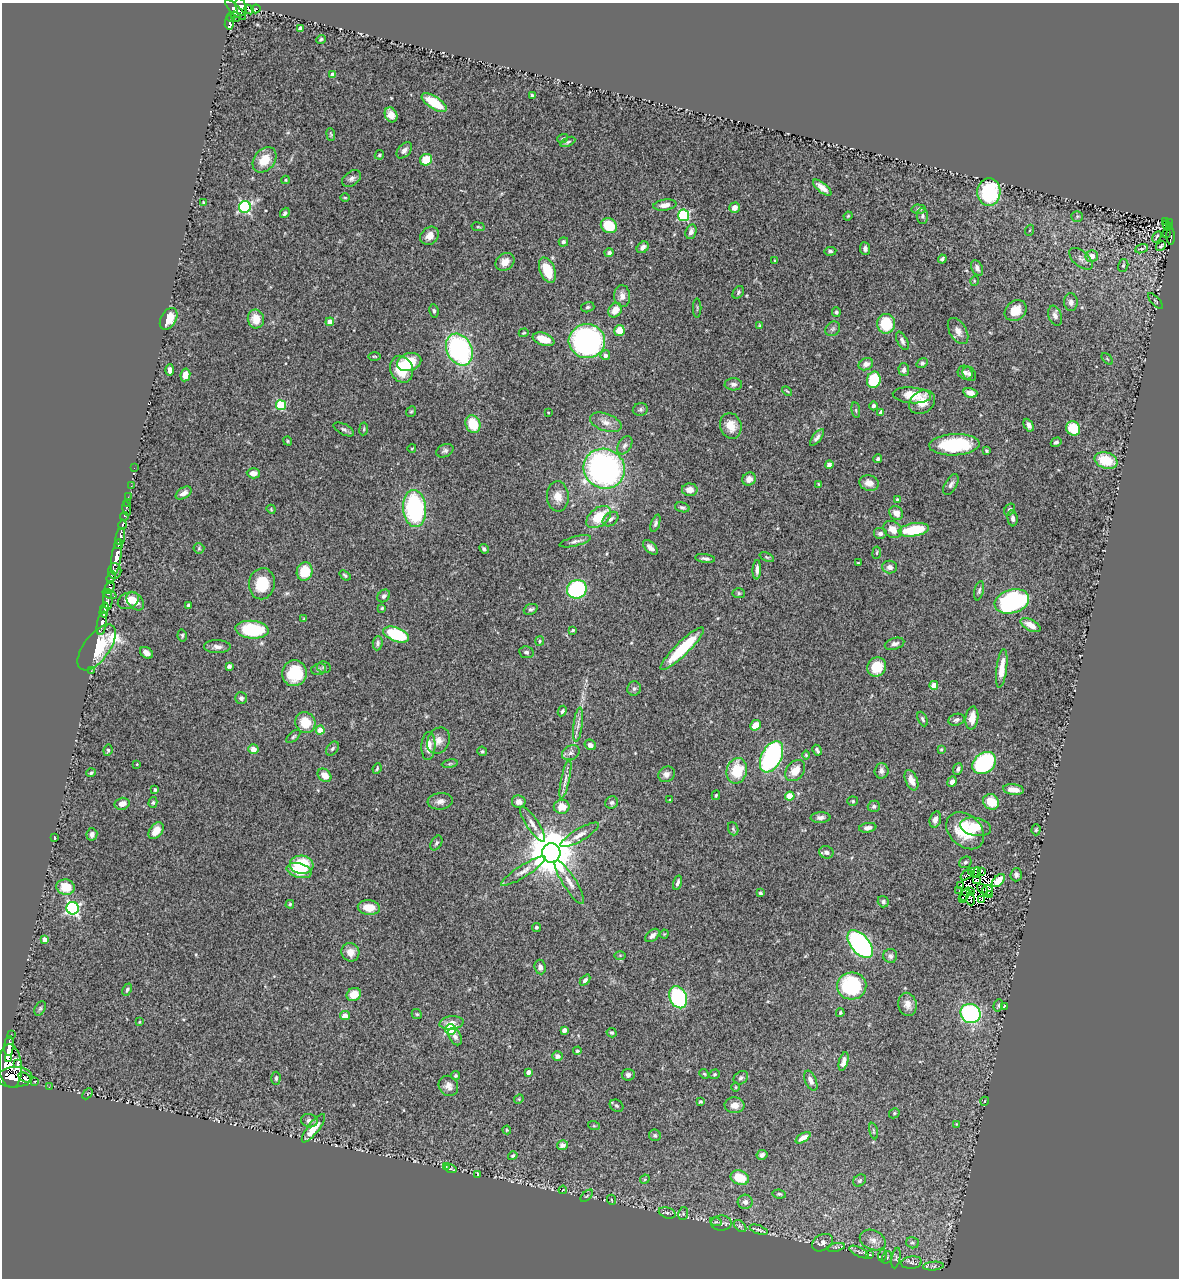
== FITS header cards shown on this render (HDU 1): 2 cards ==
NAXIS1  =                 1177
NAXIS2  =                 1276

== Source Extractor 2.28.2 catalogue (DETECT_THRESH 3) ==
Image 1177 x 1276 px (HDU 1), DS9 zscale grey, 1 PNG px = 1 image px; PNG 1181 x 1280 px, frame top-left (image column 1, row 1276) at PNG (2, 3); each listed source drawn as its Kron ellipse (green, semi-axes under 4 px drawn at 4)
Background 0.586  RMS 0.044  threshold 0.133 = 3 sigma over >= 5 px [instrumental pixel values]
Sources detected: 413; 7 with non-positive FLUX_AUTO (blend fragments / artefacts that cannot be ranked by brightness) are neither listed nor drawn; the other 406 listed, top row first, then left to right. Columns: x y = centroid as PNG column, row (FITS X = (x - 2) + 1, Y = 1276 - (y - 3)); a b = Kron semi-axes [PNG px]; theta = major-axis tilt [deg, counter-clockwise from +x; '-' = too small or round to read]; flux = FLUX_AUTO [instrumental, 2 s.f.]
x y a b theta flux
241 7 9 5 -75 270
249 9 5 3 - 66
256 9 4 3 - 16
235 10 13 5 -44 580
231 17 4 3 - 180
236 17 5 3 - 82
229 22 7 4 84 160
300 29 4 4 - 26
321 39 5 4 - 4.6
332 75 4 4 - 19
532 95 4 3 - 5.7
434 103 14 6 -32 99
391 115 8 6 -63 30
331 135 6 4 -83 3.9
563 138 5 3 - 3.1
568 142 8 4 25 4.9
404 150 9 6 48 13
379 155 5 4 - 4.6
264 160 14 10 51 61
426 160 6 5 - 61
352 178 10 7 36 12
285 180 4 4 - 3.8
822 188 11 4 -39 24
989 192 14 11 86 260
345 198 5 3 - 2.8
203 202 4 3 - 2.9
665 205 11 5 8 20
245 207 6 6 - 450
735 208 5 5 - 21
919 209 7 4 -3 6.6
285 213 5 4 - 8.4
684 215 5 5 - 270
848 216 5 3 - 2.8
922 216 8 6 -90 6.2
1077 216 6 5 - 4
1165 221 3 3 - 8.2
1170 223 3 3 - 9.1
1167 225 3 2 - 6.5
609 226 8 7 - 110
478 227 7 3 -8 3.1
1170 227 3 2 - 0.83
1030 230 5 3 - 2.8
691 232 7 5 71 14
1166 233 2 2 - 4.5
430 236 10 8 42 24
1171 236 9 3 -87 55
1157 237 6 2 59 3.8
563 242 5 4 - 7.7
1161 246 5 3 - 4.1
643 247 7 5 42 13
865 249 6 5 - 9.8
1142 249 6 4 18 4.4
830 251 6 4 4 5.4
609 253 4 4 - 7.1
1092 256 6 6 - 22
942 259 4 3 - 6
1081 259 14 7 -41 14
775 261 3 3 - 3.1
505 262 10 8 35 29
1123 266 6 5 - 6.4
977 268 8 5 -65 12
547 270 13 7 -68 80
974 281 5 3 - 2.7
738 292 7 5 54 5.4
622 296 11 8 -87 17
1155 301 10 2 -47 3.5
1071 302 9 6 -85 13
588 307 7 5 18 5.6
697 308 9 2 90 2.8
615 310 8 6 55 35
434 311 7 4 -81 5.3
1016 311 12 9 40 46
836 312 5 4 - 5.3
1055 316 10 6 -71 15
169 319 12 7 60 51
256 319 9 8 - 47
330 322 4 4 - 30
886 324 10 9 - 100
760 325 4 3 - 2.9
833 329 8 6 44 7
619 331 5 5 - 41
958 331 14 8 -60 22
524 333 5 3 - 3.4
544 339 11 6 -19 57
587 341 18 17 - 660
902 341 10 5 -63 9.3
459 350 17 12 -63 490
605 355 5 5 - 13
374 356 6 3 -1 3.3
1107 359 7 2 -45 2.6
409 362 12 9 16 99
922 363 6 4 35 6.1
866 364 7 6 - 16
402 369 14 11 -66 82
170 370 6 4 89 12
904 370 6 5 - 13
965 373 7 6 - 11
969 374 8 6 -50 8.1
185 375 6 5 - 32
874 380 8 7 - 120
733 384 9 6 -2 9.7
787 391 6 3 -44 3.1
970 393 7 4 -17 24
912 395 19 8 -4 59
922 402 14 11 34 38
281 405 5 5 - 170
874 406 4 4 - 6.4
640 410 7 6 - 6.7
856 410 8 4 -82 4.5
411 412 6 4 50 3.9
548 412 2 2 - 2.2
881 412 4 4 - 12
606 422 16 8 -19 24
473 424 9 7 -66 71
1029 425 7 4 -61 11
731 426 13 10 -73 39
1073 428 7 6 - 81
344 429 11 5 -28 7.7
364 429 6 4 82 4.5
817 437 10 4 52 9.4
288 441 4 3 - 3
1056 442 5 4 - 7.3
625 445 10 6 56 11
954 445 25 10 3 220
412 448 4 3 - 2.3
445 451 9 6 25 8.3
986 451 3 3 - 3.9
878 459 4 4 - 7
1106 460 11 8 -19 90
829 465 4 4 - 13
134 468 2 2 - 5.9
604 469 21 19 -26 900
253 473 6 5 - 23
749 479 7 6 - 20
869 483 10 7 -15 27
819 484 4 4 - 3.2
951 484 11 6 59 11
131 486 3 2 - 5.5
690 490 8 6 0 26
184 493 9 5 33 16
558 496 15 11 -87 36
128 497 2 2 - 9.6
897 499 4 3 - 4.3
127 503 3 2 - 11
682 507 7 4 -15 5.9
414 508 18 11 -84 380
127 509 7 3 -81 64
271 509 5 3 - 2.7
1009 510 6 5 - 5.6
896 513 7 6 - 23
124 516 4 3 - 320
599 517 14 9 39 94
1013 518 8 5 -85 8.9
610 519 9 6 39 12
655 523 9 4 70 6.9
122 525 4 3 - 200
893 529 10 8 -36 30
914 530 15 6 8 130
880 534 7 6 - 11
120 537 8 4 80 1000
575 541 16 4 14 12
119 544 5 4 - 540
650 547 9 5 -42 13
199 548 5 5 - 4.2
484 549 5 4 - 6.4
877 553 6 3 81 3
116 557 18 5 82 2300
767 557 7 4 -24 3.9
705 558 10 4 -8 8.3
858 563 3 3 - 2.8
890 567 7 6 - 14
757 570 9 3 88 11
115 571 8 6 88 800
305 571 9 8 - 85
345 575 6 3 -38 4.8
111 577 6 3 71 350
262 584 15 13 80 85
110 587 6 4 70 660
577 589 10 9 - 300
979 591 10 4 77 6.8
739 593 6 5 - 5.2
109 594 7 3 -22 320
384 596 7 5 45 8.1
108 600 10 4 -85 280
128 600 11 7 28 34
135 601 10 7 -47 26
1012 601 18 11 16 530
189 605 4 4 - 8.1
105 608 5 4 - 600
382 608 3 3 - 4.2
531 609 7 5 22 6.9
104 612 5 4 - 870
304 619 4 3 - 3.3
102 623 12 5 78 1200
1030 625 11 5 -29 29
252 630 16 9 -5 200
573 630 4 3 - 3.3
396 634 13 7 -21 190
182 635 6 4 -77 4.8
540 641 5 4 - 3.8
378 643 7 5 85 7.9
895 644 10 5 17 12
97 647 27 13 53 400
217 647 13 6 -2 14
682 649 29 6 44 150
526 652 7 6 - 7
146 653 7 5 -35 16
229 666 4 4 - 13
324 667 7 6 - 5.6
877 667 10 9 - 73
1002 668 19 5 83 42
319 669 8 5 14 6.4
91 671 3 2 - 5.4
294 673 13 12 - 120
934 685 4 4 - 65
634 688 7 6 - 7.5
241 698 6 6 - 8.2
562 711 5 4 - 6.2
972 718 11 6 83 34
922 719 8 4 -64 6.4
956 720 8 5 18 8.7
305 723 10 10 - 67
578 725 17 4 83 15
755 725 6 5 - 34
320 730 4 4 - 45
293 737 9 4 42 5.7
438 741 14 11 64 23
590 745 6 5 - 13
428 746 14 7 87 32
253 749 5 5 - 22
332 749 8 5 51 7
941 749 3 2 - 2.8
108 750 6 4 83 6.5
817 750 5 3 - 6.3
482 751 5 4 - 4.5
571 753 9 7 30 12
806 755 4 4 - 3
772 757 17 10 64 520
984 763 13 10 39 350
137 764 4 2 - 2
450 764 8 4 9 4.8
377 769 5 3 - 3.8
958 769 6 4 71 7
737 771 13 10 76 100
795 771 12 8 51 38
881 771 7 7 - 10
91 773 5 4 - 4.8
666 774 9 7 33 13
325 775 8 5 -43 28
565 779 20 4 78 17
911 780 11 6 -67 23
952 782 5 4 - 10
155 790 3 3 - 4.2
1013 790 10 5 -6 27
716 795 5 3 - 4.1
790 796 4 4 - 44
670 800 3 2 - 3.1
440 801 12 8 6 17
853 801 5 4 - 4.2
153 802 5 4 - 4.2
519 802 7 6 - 20
991 802 8 7 - 65
612 803 6 6 - 7.4
122 804 7 6 - 24
874 806 6 5 - 6.8
562 807 8 7 - 35
820 817 10 5 3 11
935 819 8 5 74 16
533 824 21 6 -56 21
975 827 15 9 -11 61
868 828 9 4 9 13
733 829 7 5 -69 4.7
1036 830 6 4 87 5
156 831 9 6 53 38
965 831 21 15 -43 120
92 834 6 5 - 13
579 835 22 6 30 22
54 838 3 2 - 2.2
436 843 8 5 60 7.1
826 852 7 6 - 12
551 853 9 9 - 15000
965 862 6 5 - 6
302 865 12 9 -6 130
299 871 13 7 -15 69
523 871 26 6 32 25
971 871 3 2 - 2.9
982 871 3 2 - 2.3
977 873 5 3 - 2.8
966 875 7 2 38 8.7
1016 875 6 5 - 7.6
976 880 3 3 - 3.5
998 881 8 4 45 42
569 882 25 6 -58 27
678 883 7 3 73 7.5
961 886 4 2 - 6
66 887 9 7 -14 66
983 889 6 2 -45 2.6
988 890 5 5 - 8.6
959 891 3 2 - 4.5
970 892 2 2 - 0.73
760 893 4 4 - 5.4
965 894 7 2 64 3.1
990 894 3 2 - 5.7
963 898 4 2 - 3
970 899 6 3 -83 0.79
982 899 3 2 - 0.25
883 902 6 5 - 7.5
290 904 4 4 - 4.6
369 907 11 7 -6 40
73 908 6 6 - 570
536 927 4 4 - 4.2
664 934 4 4 - 3
652 935 8 5 41 12
45 939 4 4 - 24
860 944 16 9 -50 540
350 952 9 8 - 24
620 955 5 3 - 3
890 956 7 7 - 9.3
540 967 7 5 -81 11
585 980 6 4 48 8.2
852 986 14 13 - 260
127 990 6 4 65 5.6
354 995 7 6 - 41
678 997 11 8 -64 340
907 1004 11 9 -79 21
998 1005 6 4 71 4.5
1004 1006 3 2 - 2.2
40 1008 8 5 63 5.7
840 1013 4 3 - 4
970 1013 10 9 - 430
417 1014 5 4 - 4.2
345 1016 5 4 - 27
139 1022 4 4 - 2.7
451 1023 12 6 6 22
450 1029 5 5 - 230
564 1030 4 4 - 10
612 1033 5 4 - 5
11 1035 3 2 - 34
455 1037 9 5 -61 13
9 1046 10 4 85 1400
577 1051 4 4 - 4.5
557 1056 5 5 - 11
8 1059 2 2 - 1500
844 1061 9 4 74 16
18 1064 4 3 - 270
10 1066 22 11 -86 4700
528 1072 4 3 - 14
704 1074 5 4 - 3.5
714 1074 5 5 - 4
628 1075 6 6 - 9.4
455 1076 4 4 - 4.4
15 1077 17 10 1 3900
25 1077 6 3 -31 380
276 1078 7 4 89 5.6
741 1078 8 6 38 6.5
35 1081 3 3 - 2.2
811 1081 10 5 -66 15
448 1086 10 9 - 18
49 1087 2 2 - 6.9
736 1087 5 3 - 2.8
88 1094 6 4 46 3.4
519 1099 5 4 - 3
985 1101 4 3 - 2.1
700 1102 4 3 - 3.8
734 1105 10 8 -3 22
617 1106 7 5 -32 5.2
894 1113 5 4 - 4.1
309 1121 8 6 -13 10
956 1124 4 2 - 2.2
594 1126 6 4 -18 3.3
313 1128 17 5 52 42
507 1130 4 4 - 2.9
873 1131 8 3 -79 3.7
655 1135 6 5 - 5.4
803 1138 8 4 32 19
562 1145 5 5 - 14
762 1155 5 5 - 9.1
513 1156 5 4 - 4.4
446 1167 3 2 - 2.2
451 1169 6 4 -16 3.7
477 1174 4 3 - 39
740 1178 9 7 -22 69
645 1179 5 4 - 3.4
860 1181 7 5 38 5.1
563 1190 4 3 - 2.4
779 1194 7 4 -9 4.9
587 1196 8 3 45 3.4
612 1200 5 3 - 2.6
745 1202 7 7 - 12
667 1213 9 5 -18 7.3
683 1214 6 5 - 4.4
716 1222 6 3 -16 4.5
721 1223 10 7 -1 11
740 1226 7 4 -43 6.2
759 1230 9 4 -19 6.6
873 1240 13 10 -23 24
822 1243 11 8 29 18
912 1243 6 5 - 6.1
836 1247 9 4 12 7
859 1252 11 4 -26 8.7
870 1255 4 3 - 2.3
883 1255 6 3 69 4.2
887 1257 6 4 70 4.7
896 1258 10 4 79 6.2
911 1263 10 6 8 10
933 1266 10 4 4 6.2
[7 non-positive-flux detections neither listed nor drawn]